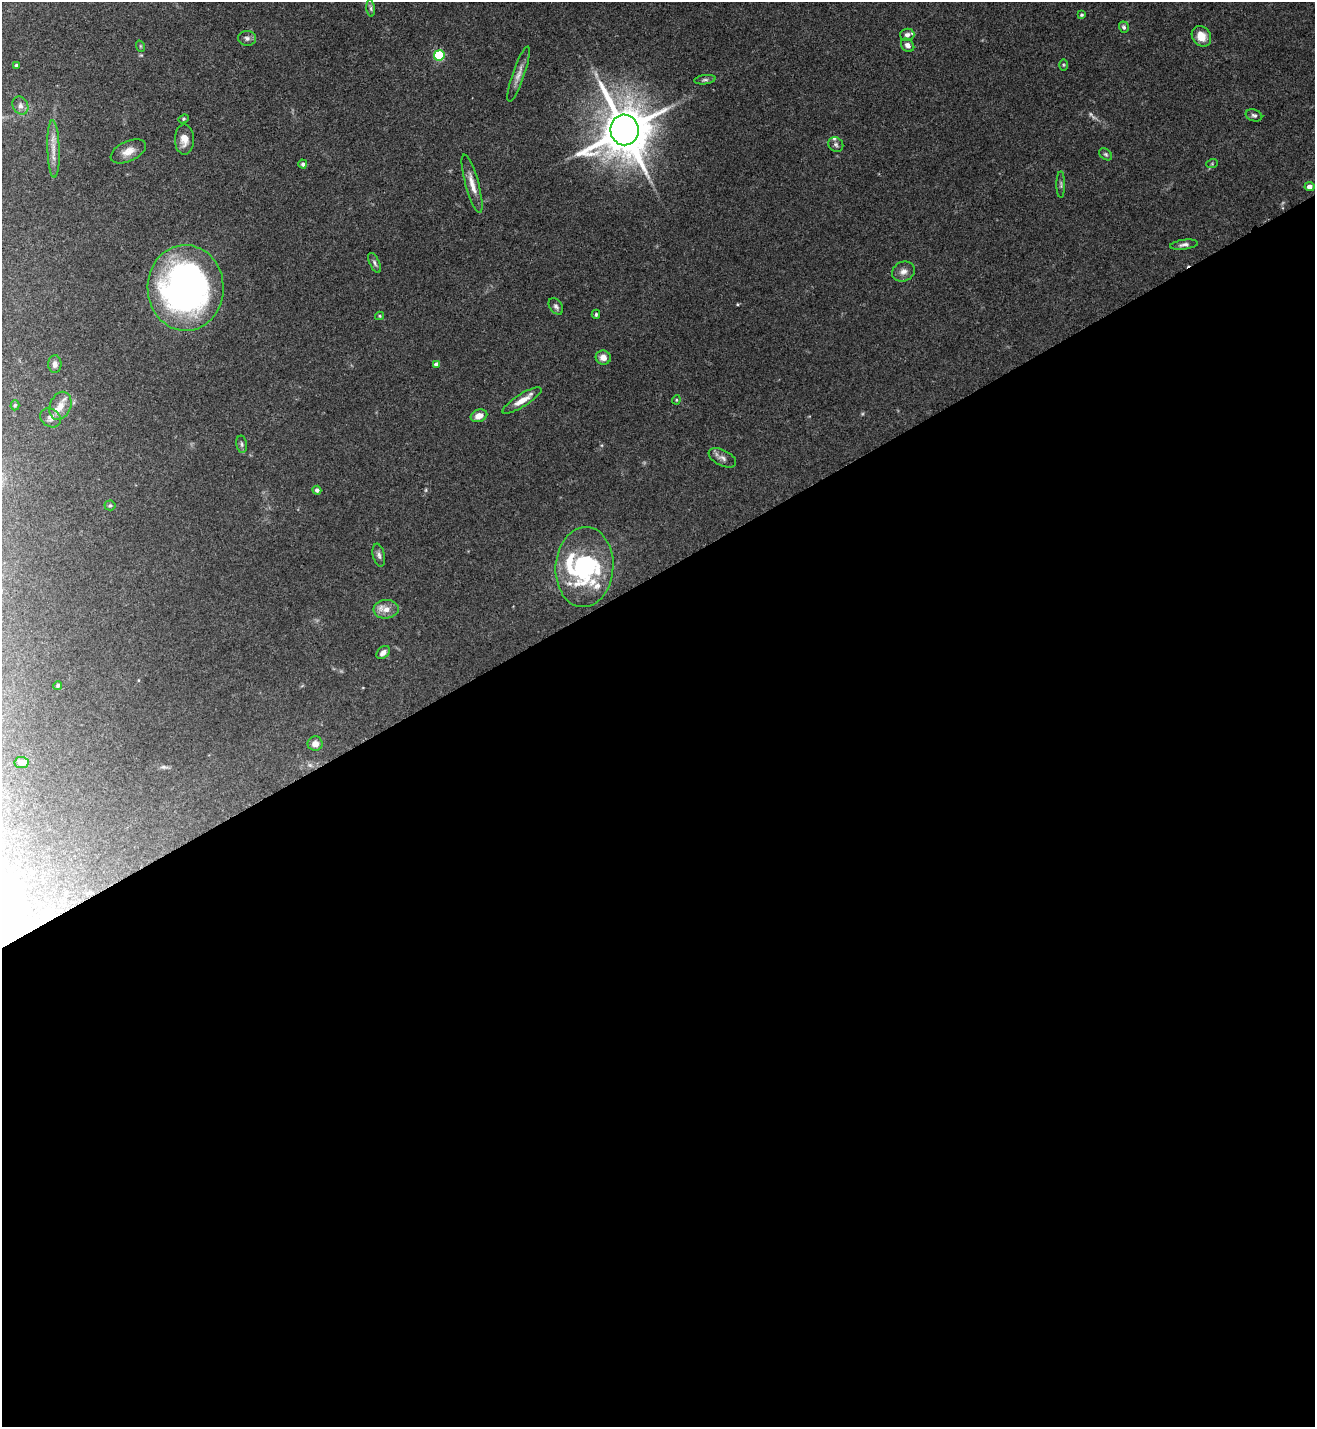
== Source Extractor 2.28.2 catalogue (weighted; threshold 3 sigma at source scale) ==
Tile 15 of 4 x 4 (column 3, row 4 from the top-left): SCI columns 2778-4090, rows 1-1425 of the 5691 x 5703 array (HDU 1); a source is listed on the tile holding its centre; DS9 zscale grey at full resolution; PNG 1317 x 1429 px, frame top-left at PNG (2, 2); each listed source drawn as its Kron ellipse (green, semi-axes under 4 px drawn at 4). Shown black and unused: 60% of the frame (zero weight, under 3 of 5 exposures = <1% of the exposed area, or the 3 px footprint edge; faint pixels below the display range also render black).
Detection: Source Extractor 2.28.2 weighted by HDU 2 'WHT'; one run over the whole footprint, this tile lists its part. Background 0.0769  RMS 0.004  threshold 0.0181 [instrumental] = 3 sigma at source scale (4.5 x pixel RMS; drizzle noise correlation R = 1.50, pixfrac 1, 0.05/0.05 arcsec/px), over >= 5 px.
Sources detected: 62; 2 too faint to see at this stretch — neither listed nor drawn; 6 inside a brighter listed object's ellipse — not listed separately; the other 54 listed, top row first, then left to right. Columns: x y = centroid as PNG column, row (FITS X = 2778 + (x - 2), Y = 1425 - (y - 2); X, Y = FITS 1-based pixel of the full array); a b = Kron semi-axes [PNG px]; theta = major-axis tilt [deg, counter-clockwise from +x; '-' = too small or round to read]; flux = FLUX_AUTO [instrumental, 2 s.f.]
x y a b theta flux
371 8 8 4 -82 0.92
1081 15 3 3 - 0.64
1124 27 5 5 - 0.96
907 35 7 6 - 1.4
1201 36 11 9 -55 4.7
247 38 9 7 -5 1.5
908 45 7 6 - 1.7
140 46 6 3 -71 0.42
439 55 5 5 - 30
16 65 3 3 - 0.65
1063 65 5 3 - 0.44
519 74 29 6 71 3.1
705 80 11 4 7 0.95
20 106 9 7 -66 1.7
1254 115 8 6 -18 0.97
184 119 5 4 - 0.52
624 130 15 14 - 2200
184 139 15 9 -89 4
836 144 8 7 - 1.1
53 149 29 6 -88 4.3
128 151 19 10 25 4.1
1106 154 7 5 -41 0.77
303 164 4 4 - 0.98
1212 164 6 4 19 0.46
472 184 30 6 -74 4.6
1061 185 13 3 -90 0.82
1310 187 5 4 - 2.3
1184 245 14 5 8 1.4
375 263 11 5 -63 1.1
903 271 12 9 24 2.5
186 288 43 38 -89 150
556 306 9 6 -54 1.2
596 314 4 3 - 0.56
380 316 4 4 - 0.47
603 357 7 7 - 2.6
55 364 9 6 88 1.7
436 364 4 4 - 2
522 400 22 6 32 4.7
676 400 4 4 - 0.41
15 405 5 4 - 0.6
60 406 14 10 68 4
479 416 8 6 21 3.4
50 418 11 9 -33 1.9
242 444 9 5 -80 0.93
722 458 15 8 -26 2.1
317 490 4 4 - 1
110 505 5 5 - 0.61
379 555 11 6 -77 1.3
584 567 40 29 85 46
386 609 12 9 4 3.7
383 652 8 5 42 1.9
58 685 4 4 - 0.59
315 744 7 7 - 2.7
21 763 7 5 -6 2.5